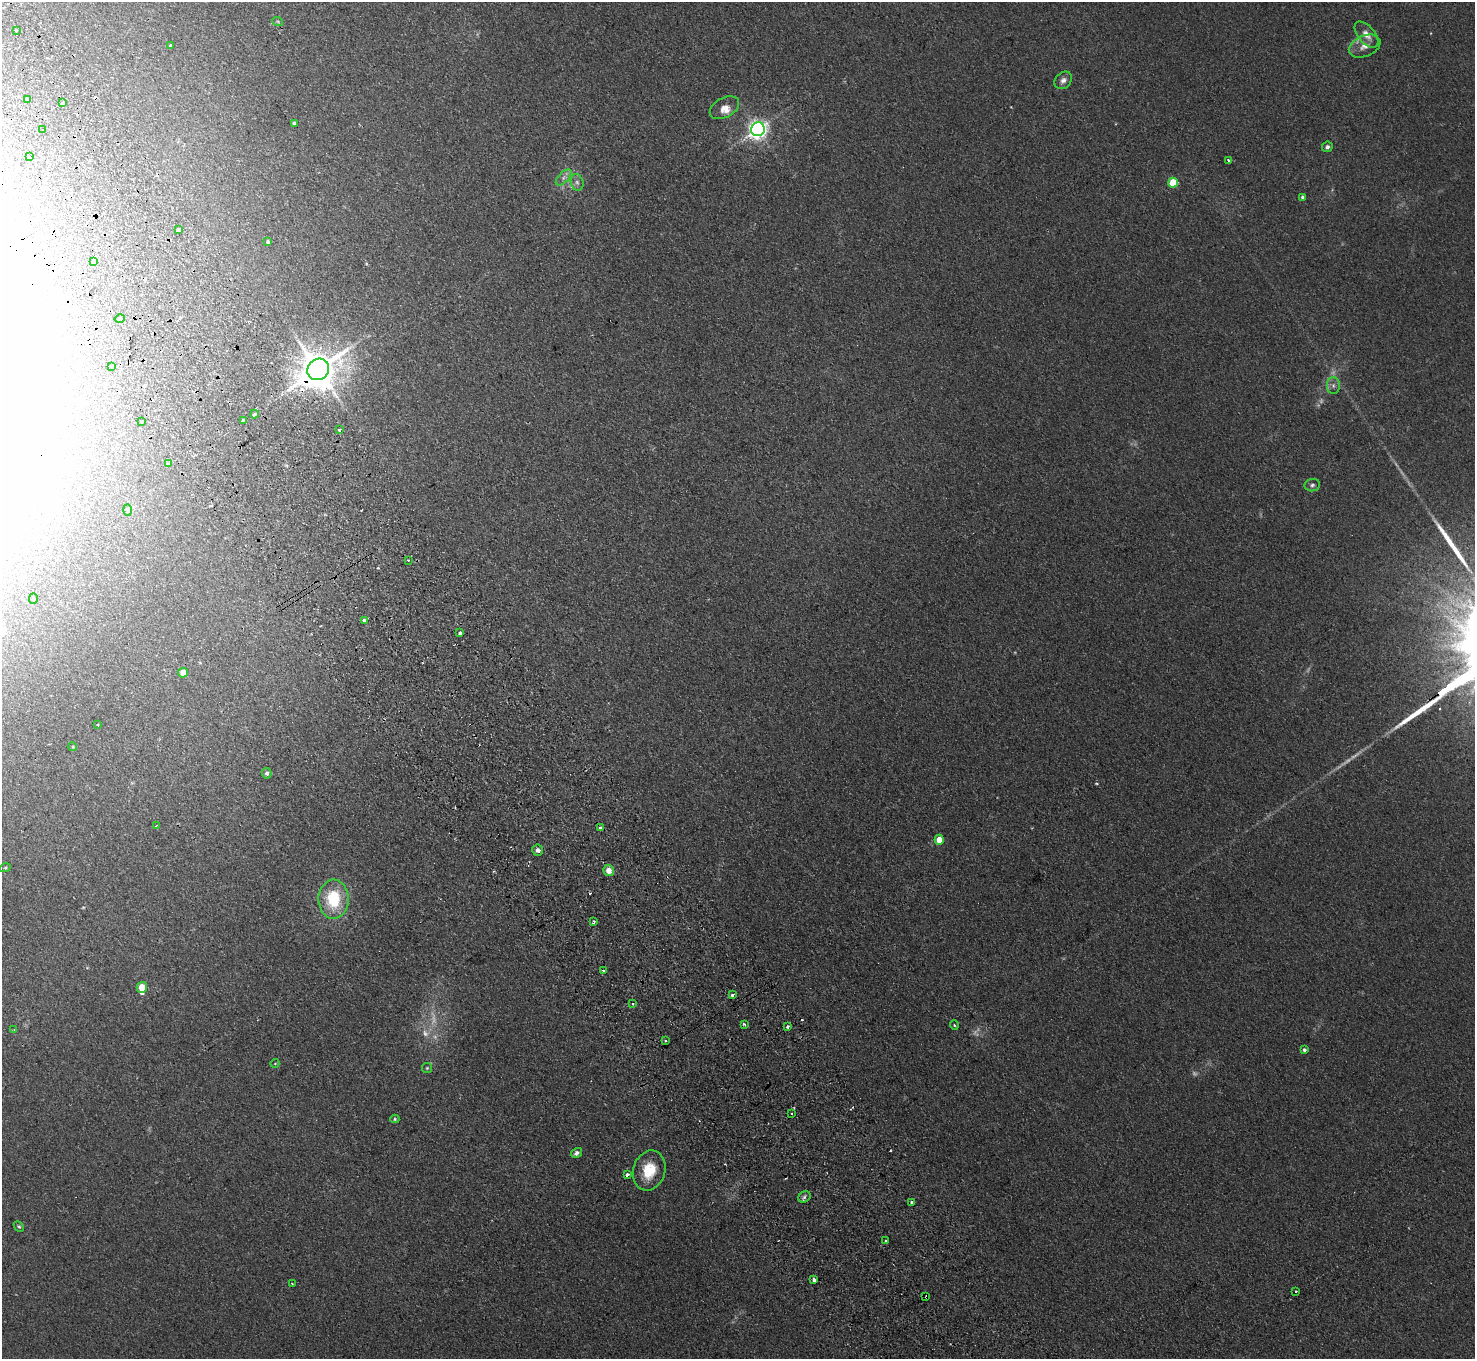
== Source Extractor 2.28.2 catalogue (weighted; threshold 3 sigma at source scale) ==
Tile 11 of 4 x 4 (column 3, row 3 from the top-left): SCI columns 2998-4470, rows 1693-3049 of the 5994 x 5961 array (HDU 1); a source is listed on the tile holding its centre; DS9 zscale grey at full resolution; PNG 1477 x 1361 px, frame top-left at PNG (2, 2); each listed source drawn as its Kron ellipse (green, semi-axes under 4 px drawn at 4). Shown black and unused: <1% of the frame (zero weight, under 2 of 3 exposures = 3% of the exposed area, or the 3 px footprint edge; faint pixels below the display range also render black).
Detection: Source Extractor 2.28.2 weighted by HDU 2 'WHT'; one run over the whole footprint, this tile lists its part. Background 0.123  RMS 0.0096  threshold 0.0431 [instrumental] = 3 sigma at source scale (4.5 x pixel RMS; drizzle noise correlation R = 1.50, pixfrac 1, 0.05/0.05 arcsec/px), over >= 5 px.
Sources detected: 100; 6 too faint to see at this stretch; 5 inside a brighter object's white glare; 12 cosmic-ray / hot-pixel residue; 1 long thin detection or spike segment (spike, bleed or trail) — neither listed nor drawn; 2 inside a brighter listed object's ellipse — not listed separately; the other 74 listed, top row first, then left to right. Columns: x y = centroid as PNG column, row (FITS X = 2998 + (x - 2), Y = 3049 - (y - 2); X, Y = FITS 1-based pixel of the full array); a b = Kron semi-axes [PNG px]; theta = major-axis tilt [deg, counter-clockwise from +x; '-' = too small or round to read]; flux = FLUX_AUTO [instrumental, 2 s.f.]
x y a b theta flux
278 22 5 3 - 0.87
16 30 3 3 - 1.9
1366 35 15 8 -50 8
170 46 3 3 - 2.6
1365 46 16 10 23 9
1063 80 10 7 45 4
28 99 4 3 - 3.9
62 103 3 3 - 130
724 108 16 10 29 7.7
294 124 4 3 - 2.7
758 129 7 6 - 500
43 130 3 3 - 1.9
1327 147 5 5 - 2.4
30 157 3 2 - 0.8
1228 160 3 3 - 2.3
564 177 10 5 46 3.4
577 182 8 6 -73 3.1
1173 183 5 5 - 29
1302 197 4 4 - 1.6
178 230 4 4 - 6.5
268 242 4 3 - 1.6
93 261 3 3 - 27
120 319 5 3 - 6
111 366 3 3 - 2.1
318 369 11 10 - 2400
1333 386 8 6 -90 3.2
254 414 4 4 - 3.6
243 420 4 3 - 4.7
141 422 3 3 - 2
339 429 3 3 - 4.1
168 464 4 3 - 26
1312 485 8 6 6 2.5
128 510 6 4 -88 1.3
408 560 3 3 - 0.97
33 599 5 4 - 1.3
364 620 4 3 - 9.9
460 633 3 3 - 4
183 673 5 5 - 11
98 725 3 2 - 0.78
73 747 4 3 - 0.76
267 773 5 5 - 2.5
156 826 3 2 - 0.63
600 828 3 3 - 7.2
939 840 5 4 - 15
538 850 5 5 - 2.9
5 868 5 3 - 1
609 871 5 5 - 6.8
334 899 19 15 88 45
594 921 4 3 - 1.6
603 971 3 3 - 1.7
142 987 5 5 - 16
732 995 4 3 - 3.4
633 1003 3 3 - 2.5
744 1024 3 3 - 1.3
954 1025 5 3 - 0.86
788 1027 3 3 - 2.9
14 1030 3 3 - 1
665 1040 3 2 - 1
1304 1050 4 4 - 1.7
275 1063 4 3 - 0.74
427 1068 5 5 - 1.2
791 1114 3 2 - 1
395 1119 4 4 - 1.2
576 1153 6 4 33 2.7
649 1170 20 16 73 26
627 1175 3 3 - 18
804 1197 6 5 - 2.7
911 1202 4 3 - 1.8
19 1226 6 4 -47 1.2
886 1241 3 3 - 2.3
814 1280 4 3 - 2.1
292 1284 2 2 - 0.69
1296 1291 3 3 - 2.6
926 1297 3 2 - 1.1
Overlapping masked pixels (flux is a lower limit): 2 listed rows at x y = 318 369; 926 1297